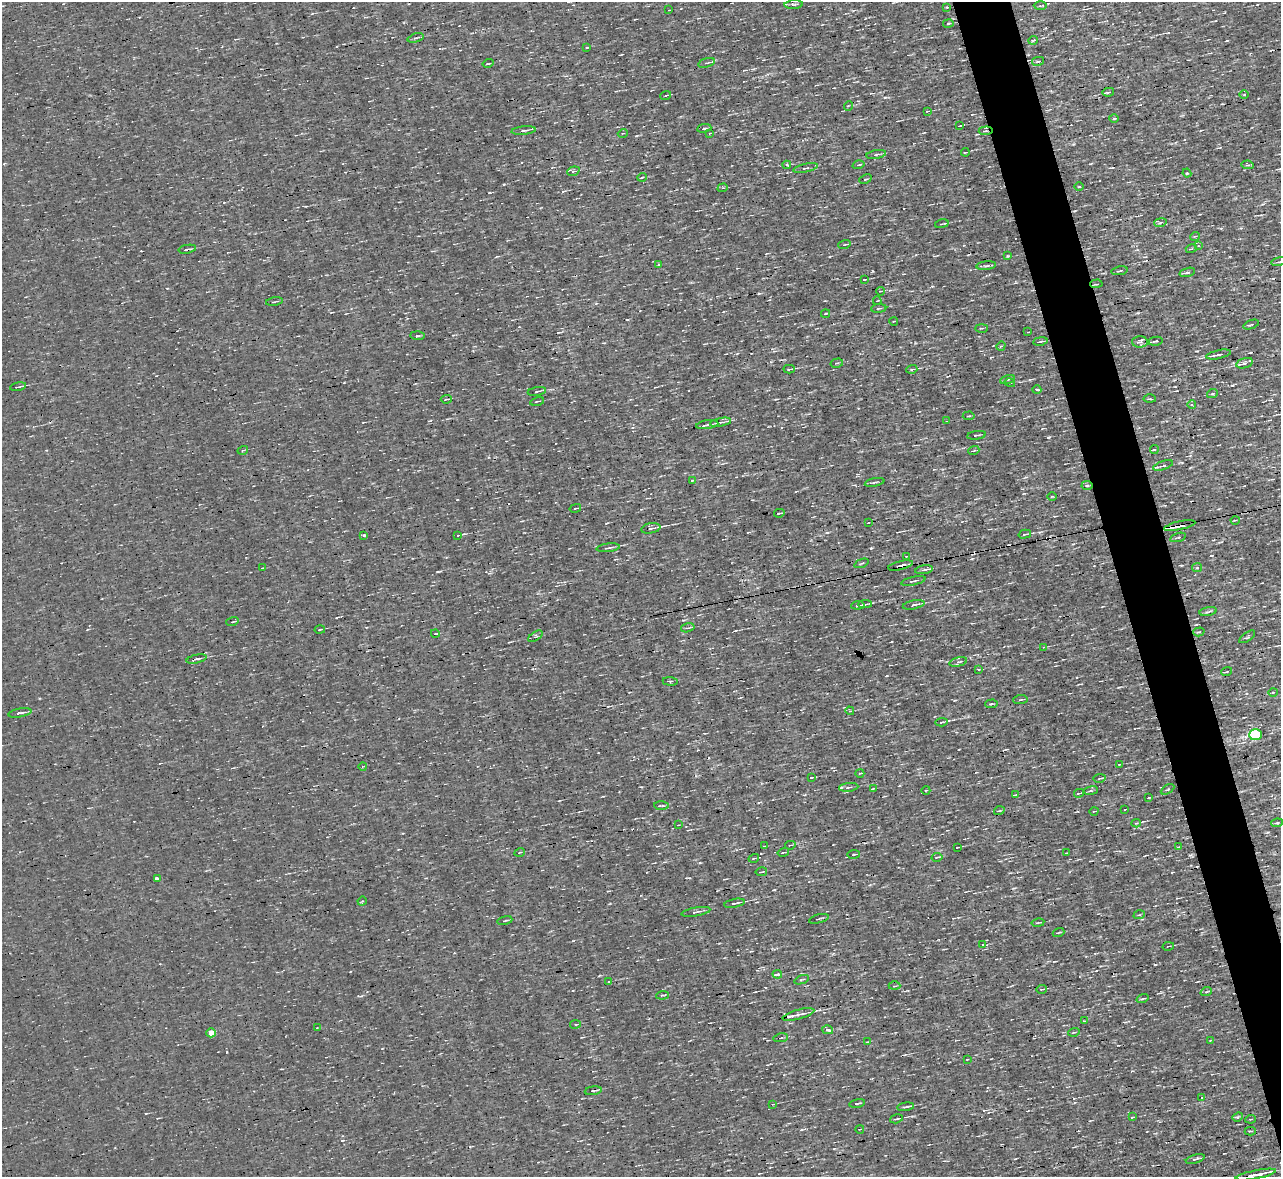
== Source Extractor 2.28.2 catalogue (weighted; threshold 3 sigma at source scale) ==
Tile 6 of 4 x 4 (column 2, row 2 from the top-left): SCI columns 1280-2558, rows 2497-3671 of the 5117 x 5112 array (HDU 1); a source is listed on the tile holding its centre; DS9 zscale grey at full resolution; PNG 1283 x 1179 px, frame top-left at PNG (2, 2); each listed source drawn as its Kron ellipse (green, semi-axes under 4 px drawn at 4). Shown black and unused: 4% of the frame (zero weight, under 3 of 4 exposures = <1% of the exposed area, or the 3 px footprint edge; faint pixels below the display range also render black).
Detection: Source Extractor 2.28.2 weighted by HDU 2 'WHT'; one run over the whole footprint, this tile lists its part. Background 0.00314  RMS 0.044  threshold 0.2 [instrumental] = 3 sigma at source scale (4.5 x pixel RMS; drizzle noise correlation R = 1.50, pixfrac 1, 0.05/0.05 arcsec/px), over >= 5 px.
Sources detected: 215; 4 cosmic-ray / hot-pixel residue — neither listed nor drawn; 3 inside a brighter listed object's ellipse — not listed separately; the other 208 listed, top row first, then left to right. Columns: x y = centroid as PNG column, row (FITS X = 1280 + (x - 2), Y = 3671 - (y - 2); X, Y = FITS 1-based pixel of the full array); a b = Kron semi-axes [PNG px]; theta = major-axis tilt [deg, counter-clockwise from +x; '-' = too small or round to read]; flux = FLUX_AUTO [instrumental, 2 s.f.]
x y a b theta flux
794 4 9 4 4 9.5
1040 6 6 3 0 5
947 7 4 3 - 4.2
669 10 2 2 - 2.6
948 23 5 3 - 4.8
416 38 8 4 16 8.8
1033 40 4 2 - 4
587 47 4 2 - 3.2
1038 61 6 3 12 6.8
488 63 5 2 - 5
706 63 8 4 16 9.6
1108 92 6 3 10 8.1
1244 94 4 3 - 3.9
666 95 5 2 - 6.3
848 106 5 3 - 3.9
927 111 4 3 - 4.1
1114 119 5 3 - 4.7
960 126 4 2 - 2.9
704 128 7 3 9 6.5
524 131 12 3 6 11
986 131 7 2 5 4.9
623 133 5 3 - 3.5
710 133 4 2 - 3.6
965 152 4 2 - 3.8
876 154 10 3 11 7.5
787 165 4 3 - 8.7
859 165 6 3 16 5.5
1248 165 6 4 -10 6
806 168 12 3 13 7.9
573 171 6 4 19 7
1187 173 4 4 - 5.9
642 177 4 2 - 4.1
865 179 6 4 24 6.2
1079 187 5 3 - 3.4
723 188 5 4 - 7.7
1160 222 6 3 11 6.1
942 224 7 3 13 6
1195 236 5 3 - 3.7
844 245 6 3 19 4.5
1198 246 4 3 - 3.4
187 249 9 2 11 7.6
1191 249 5 3 - 4.5
1007 256 3 2 - 4.5
1279 262 7 3 13 5.7
659 264 4 3 - 3.4
986 266 10 4 6 9
1120 271 8 2 10 5.2
1187 272 8 4 17 13
865 279 4 2 - 3.6
1096 284 6 2 3 5.2
880 291 4 2 - 3.1
877 301 4 2 - 2.5
274 302 8 3 10 5.6
879 308 8 3 6 6.4
826 313 4 2 - 3.6
894 321 4 2 - 3.3
1251 324 8 3 20 7.9
982 328 6 3 0 4.7
1028 332 3 2 - 3.7
417 336 7 3 -3 6.4
1040 341 7 2 9 6.7
1156 341 7 3 10 8.8
1140 342 8 5 2 11
1001 346 5 3 - 4.2
1219 354 12 3 12 19
837 363 6 4 13 6.8
1245 363 8 5 16 20
789 369 5 3 - 6.5
912 369 5 3 - 5.3
1007 379 8 3 19 6.6
1010 383 5 3 - 4.2
18 387 8 3 12 6.5
1037 390 4 3 - 14
537 391 9 2 9 6.2
1212 394 5 3 - 5.4
446 399 5 2 - 4.6
1150 399 6 3 -1 5
537 401 7 3 13 4.7
1192 405 4 3 - 4.2
969 416 6 2 5 3.9
947 421 3 2 - 2.9
721 422 11 3 10 9.8
707 425 11 4 8 14
976 435 9 2 7 5.6
1154 449 4 3 - 9
243 450 5 3 - 4.3
974 450 6 3 21 5.1
1163 466 10 4 18 11
692 480 3 2 - 3.3
875 482 10 3 10 7.5
1087 485 6 4 -3 6.4
1052 496 5 3 - 4.8
575 508 6 2 13 3.9
779 513 5 2 - 6.2
1235 520 4 3 - 4.3
868 523 3 2 - 4.1
1180 526 16 3 13 80
651 528 10 5 11 16
1025 534 6 3 15 8
363 535 3 2 - 31
458 535 3 3 - 4.3
1178 537 8 3 15 6.6
608 548 12 3 8 11
907 556 4 2 - 3.9
861 563 7 2 21 4.1
900 565 12 3 13 19
262 568 4 2 - 3.8
1197 568 5 4 - 5.6
924 570 9 4 9 10
913 581 12 3 11 8.1
865 604 7 3 4 9.4
858 605 7 3 5 24
914 605 11 4 11 14
1208 612 9 3 11 9.1
232 622 6 3 19 5.2
688 628 7 4 15 7.2
320 630 5 2 - 4.3
1199 632 6 4 17 5.9
435 633 4 3 - 4
535 636 8 3 31 7.3
1247 637 9 3 35 7.7
1044 647 4 3 - 3.7
196 659 10 2 13 12
958 662 9 4 13 12
979 670 4 2 - 4.1
1227 672 6 2 19 3.9
670 681 7 3 -5 5.3
1273 692 5 3 - 4.4
1020 700 7 3 4 5.5
991 704 6 3 3 5.3
850 711 4 3 - 3.9
20 713 12 3 10 12
941 722 6 4 5 9.6
1255 735 6 5 - 430
1119 764 4 2 - 3.2
363 766 4 2 - 4.2
860 773 4 2 - 3.1
812 777 3 2 - 4.7
1100 778 6 2 9 5.2
849 787 10 3 7 11
873 788 4 2 - 3.6
1168 789 7 4 30 6.7
926 790 4 3 - 3.9
1091 791 7 4 9 8.4
1079 793 5 2 - 5.6
1015 795 4 2 - 3
1149 798 2 2 - 3.5
661 806 7 2 -2 5.6
1125 809 3 2 - 3.5
999 811 5 3 - 4.8
1094 811 4 3 - 3.7
1136 823 4 3 - 5.6
1277 823 6 4 8 8.1
678 825 4 2 - 2.7
790 845 5 3 - 4.6
764 846 3 2 - 3.7
957 847 3 2 - 3.5
1179 847 4 2 - 3.6
520 852 5 3 - 4.2
783 852 6 2 14 3.6
1066 853 3 2 - 2.7
854 854 6 2 7 4.8
937 857 5 2 - 4.2
754 858 5 3 - 4.5
761 872 6 2 9 3.9
157 878 3 3 - 120
362 901 4 4 - 4.7
734 903 10 3 11 15
696 912 15 4 10 12
1139 915 6 3 18 4.6
819 919 10 2 14 6.4
505 921 7 3 12 5.9
1038 923 6 2 10 6.5
1058 933 6 2 19 3.9
983 944 3 2 - 2.3
1168 946 6 2 12 3.3
777 974 5 3 - 5.8
802 980 7 3 21 6
609 982 3 2 - 5.2
895 986 6 3 0 4.6
1042 989 5 3 - 4.2
1206 992 6 3 18 6.1
662 995 6 3 6 5.3
1143 999 6 2 19 4.6
798 1014 16 4 15 20
1084 1021 4 2 - 3.4
575 1024 5 4 - 7.3
317 1028 3 2 - 3.4
828 1030 5 4 - 14
1074 1032 6 3 17 4.5
211 1033 5 4 - 70
781 1038 7 2 11 6
1210 1040 3 2 - 2.8
867 1042 4 3 - 3.4
967 1059 4 2 - 3
593 1091 8 3 9 9.8
1202 1098 4 2 - 3.7
857 1103 8 2 12 6.6
773 1104 4 2 - 3.5
906 1107 8 2 8 11
1132 1117 4 2 - 4.4
1238 1117 5 4 - 6.5
896 1119 6 2 16 6.6
1251 1119 5 3 - 5.7
860 1129 4 2 - 3
1250 1131 5 3 - 4.7
1195 1159 10 3 16 8.5
1256 1175 20 3 11 46
Overlapping masked pixels (flux is a lower limit): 7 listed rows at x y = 986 131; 1279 262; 1096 284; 1087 485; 1180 526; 900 565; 196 659
Isophote crosses this tile's border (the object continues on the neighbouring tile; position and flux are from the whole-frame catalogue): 1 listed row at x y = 1256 1175
Unlisted compact peaks at least as high as the median listed source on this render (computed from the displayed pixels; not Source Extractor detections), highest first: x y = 1048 437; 871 548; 1232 385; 227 1052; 504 184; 774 890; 885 97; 873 271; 1268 832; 344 382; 342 1140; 1197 351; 1155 964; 1073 144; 489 192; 915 343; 700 863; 670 760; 827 532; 932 286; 696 776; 1073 544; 437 572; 1119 687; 641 787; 683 620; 834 1149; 1025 477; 887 676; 606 523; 470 1147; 361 996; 599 976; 627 320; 457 499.